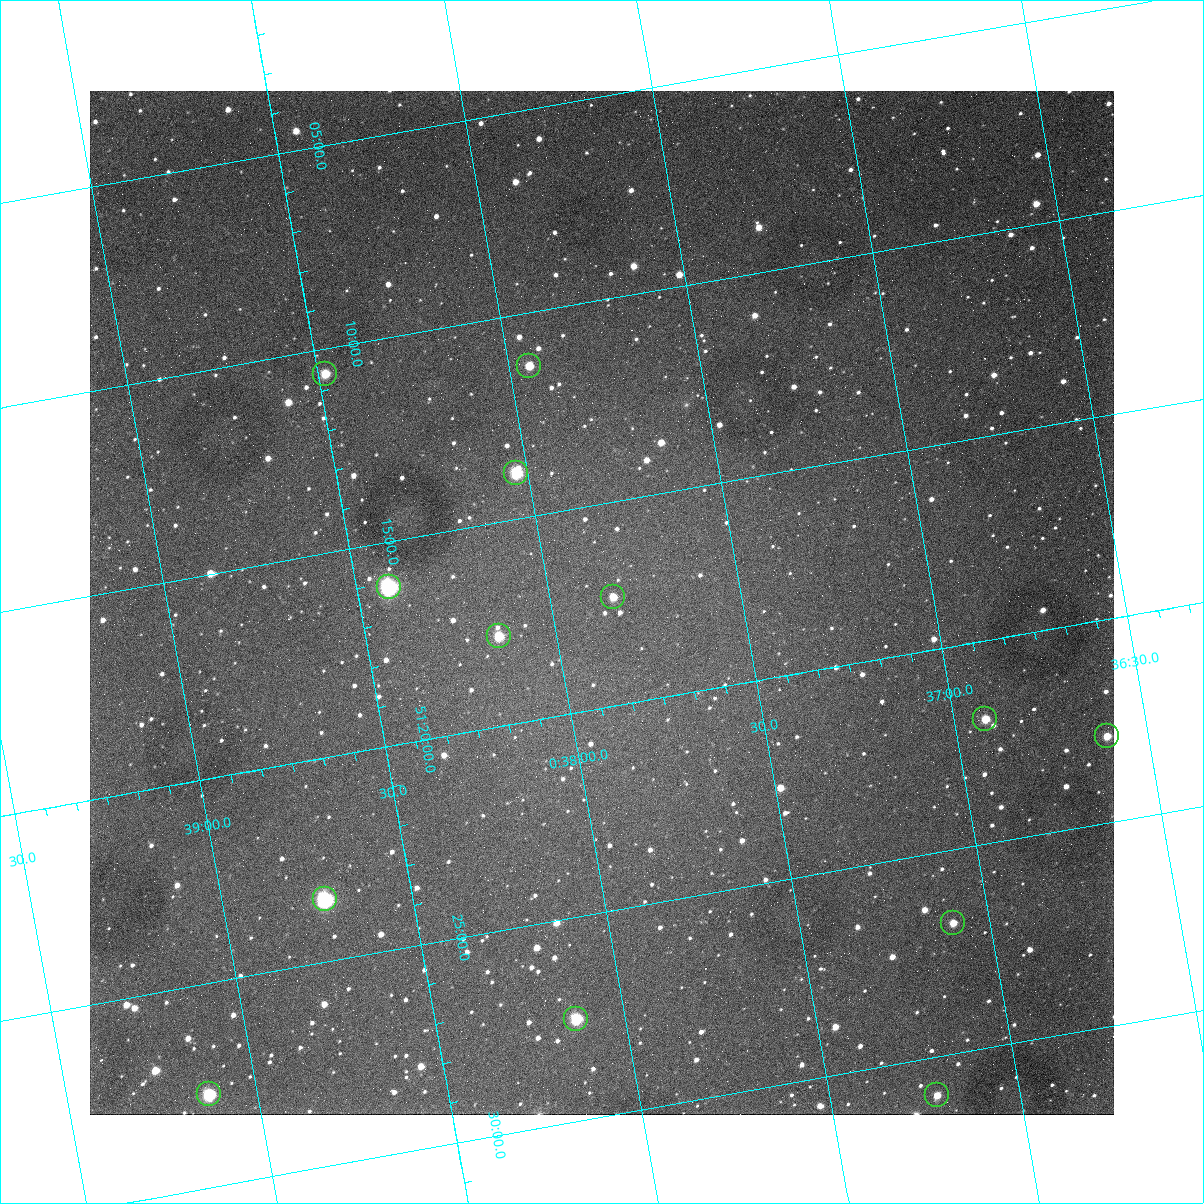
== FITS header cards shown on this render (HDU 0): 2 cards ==
NAXIS1  =                 1024
NAXIS2  =                 1024

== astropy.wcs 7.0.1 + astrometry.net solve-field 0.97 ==
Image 1024 x 1024 px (HDU 0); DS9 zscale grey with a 90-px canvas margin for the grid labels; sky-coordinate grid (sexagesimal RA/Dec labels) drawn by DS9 from the SOLVED WCS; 13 Tycho-2 reference stars matched to detected sources circled (green)
Header WCS: none
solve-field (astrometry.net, Tycho-2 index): SOLVED blind (the file carries no WCS)
Solved WCS: RA---TAN-SIP/DEC--TAN-SIP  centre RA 00:37:52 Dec +51:17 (9.47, +51.29 deg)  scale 1.49 arcsec/px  FOV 25.5' x 25.5'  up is -170 deg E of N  parity flipped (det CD > 0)
(file carries no celestial WCS; the grid is the blind solution)
Tycho-2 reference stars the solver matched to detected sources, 13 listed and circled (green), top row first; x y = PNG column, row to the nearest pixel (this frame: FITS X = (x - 90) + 1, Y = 1024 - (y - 91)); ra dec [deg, ICRS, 3 dp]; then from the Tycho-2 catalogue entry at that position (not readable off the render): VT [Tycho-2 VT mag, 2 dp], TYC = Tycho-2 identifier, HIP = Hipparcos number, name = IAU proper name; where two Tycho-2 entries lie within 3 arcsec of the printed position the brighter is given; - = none
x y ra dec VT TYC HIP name
529 366 9.486 +51.188 10.87 3261-2086-1 - -
325 374 9.620 +51.177 10.71 3261-2090-1 - -
516 473 9.507 +51.231 9.24 3261-2068-1 - -
389 587 9.604 +51.268 7.70 3261-1879-1 3018 -
613 597 9.459 +51.289 11.04 3261-1703-1 - -
499 636 9.538 +51.296 10.24 3261-1493-1 - -
985 719 9.229 +51.365 11.03 3261-2198-1 - -
1107 736 9.152 +51.381 11.06 3261-1519-1 - -
325 899 9.683 +51.391 7.88 3261-1837-1 - -
953 923 9.274 +51.446 10.91 3261-1253-1 - -
576 1019 9.532 +51.458 9.03 3261-1423-1 - -
209 1094 9.782 +51.462 9.45 3261-1155-1 - -
937 1095 9.305 +51.516 11.13 3261-2117-1 - -